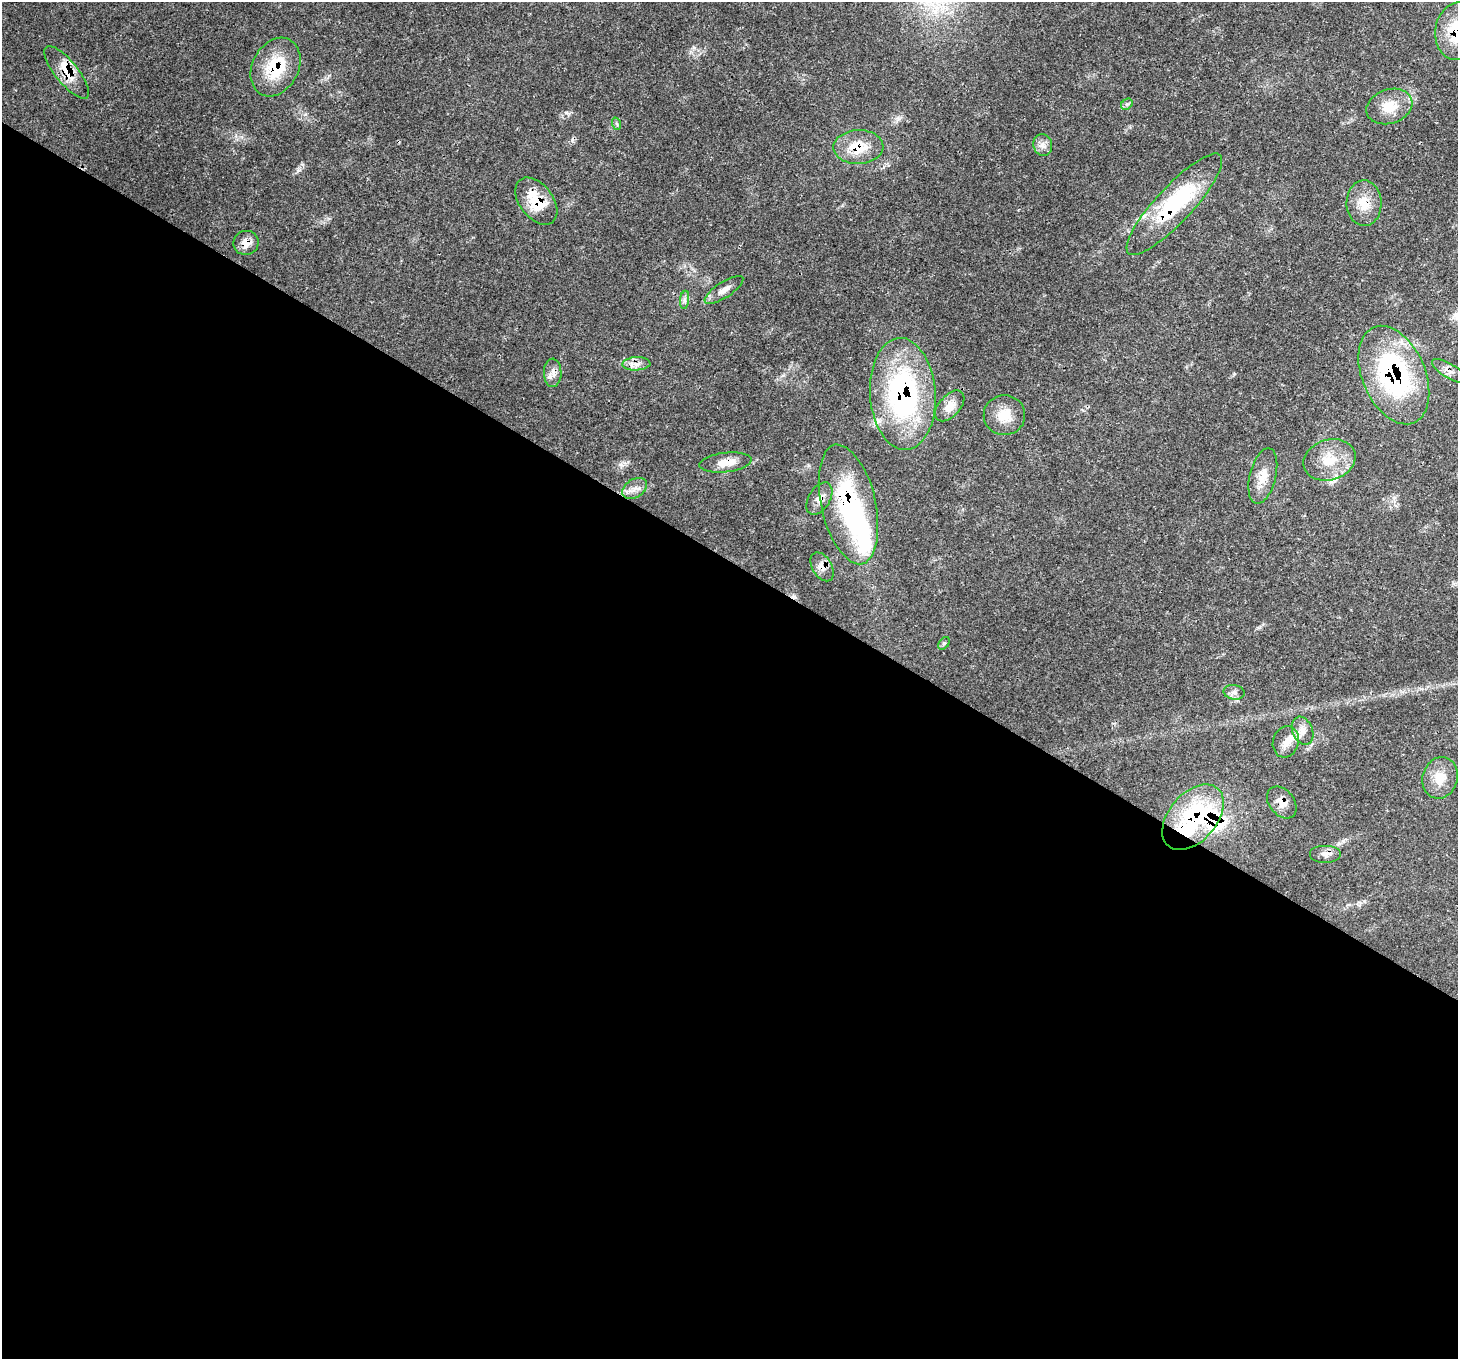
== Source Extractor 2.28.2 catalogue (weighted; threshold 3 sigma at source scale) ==
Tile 14 of 4 x 4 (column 2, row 4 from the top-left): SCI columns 1535-2990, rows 356-1712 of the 5976 x 6068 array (HDU 1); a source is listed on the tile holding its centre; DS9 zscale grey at full resolution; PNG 1460 x 1361 px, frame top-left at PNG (2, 2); each listed source drawn as its Kron ellipse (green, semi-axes under 4 px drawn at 4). Shown black and unused: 59% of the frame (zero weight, under 3 of 4 exposures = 8% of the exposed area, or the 3 px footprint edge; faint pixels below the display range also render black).
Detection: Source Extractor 2.28.2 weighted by HDU 2 'WHT'; one run over the whole footprint, this tile lists its part. Background 0.0539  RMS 0.0029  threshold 0.0129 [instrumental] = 3 sigma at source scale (4.5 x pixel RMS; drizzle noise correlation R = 1.50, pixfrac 1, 0.0396/0.0396 arcsec/px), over >= 5 px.
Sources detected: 42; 1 inside a brighter object's white glare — neither listed nor drawn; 5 inside a brighter listed object's ellipse — not listed separately; the other 36 listed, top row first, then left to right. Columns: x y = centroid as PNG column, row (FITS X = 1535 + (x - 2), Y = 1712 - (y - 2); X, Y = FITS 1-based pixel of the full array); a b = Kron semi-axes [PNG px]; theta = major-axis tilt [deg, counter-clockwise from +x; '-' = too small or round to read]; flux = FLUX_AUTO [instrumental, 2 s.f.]
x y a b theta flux
1457 31 29 22 83 15
276 67 31 23 62 14
67 72 32 11 -51 6.3
1127 104 6 5 - 0.55
1389 106 23 17 19 6.5
617 124 6 4 -71 0.41
1043 145 11 9 -78 1.8
858 147 25 17 2 8.3
536 201 27 16 -52 8.7
1364 203 23 17 -89 6.1
1174 204 67 18 47 28
246 243 12 12 - 2.7
724 290 22 7 33 2.5
685 300 9 4 82 0.83
636 364 14 6 3 1.9
1449 371 20 7 -32 1.9
553 373 14 9 -89 1.9
1394 375 52 31 -67 50
903 394 56 32 -86 57
950 406 18 10 48 3
1004 415 21 20 - 5.8
1329 460 26 20 18 7.8
725 462 26 9 6 4.3
1263 476 28 13 76 4.9
635 488 13 9 31 2.1
819 499 18 10 58 2.5
848 504 61 27 -77 37
822 567 16 9 -60 2.4
944 643 7 4 52 0.49
1234 692 10 7 -9 1.3
1303 731 14 10 -68 2.4
1286 742 16 13 74 3.1
1440 778 21 17 74 5.2
1282 802 18 12 -50 3.1
1193 817 38 24 49 30
1326 854 16 9 0 2
Overlapping masked pixels (flux is a lower limit): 17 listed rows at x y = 1457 31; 276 67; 67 72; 858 147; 536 201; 1364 203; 1174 204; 246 243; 1449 371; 1394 375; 903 394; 725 462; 819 499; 848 504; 822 567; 1282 802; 1193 817
Isophote crosses this tile's border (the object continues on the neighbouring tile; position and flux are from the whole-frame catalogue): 1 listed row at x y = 1457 31
Unlisted compact peaks at least as high as the median listed source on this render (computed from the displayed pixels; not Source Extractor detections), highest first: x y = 898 119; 298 170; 566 113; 1234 374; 1343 841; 628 462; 694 48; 305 114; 1260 627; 1364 901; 1421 689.